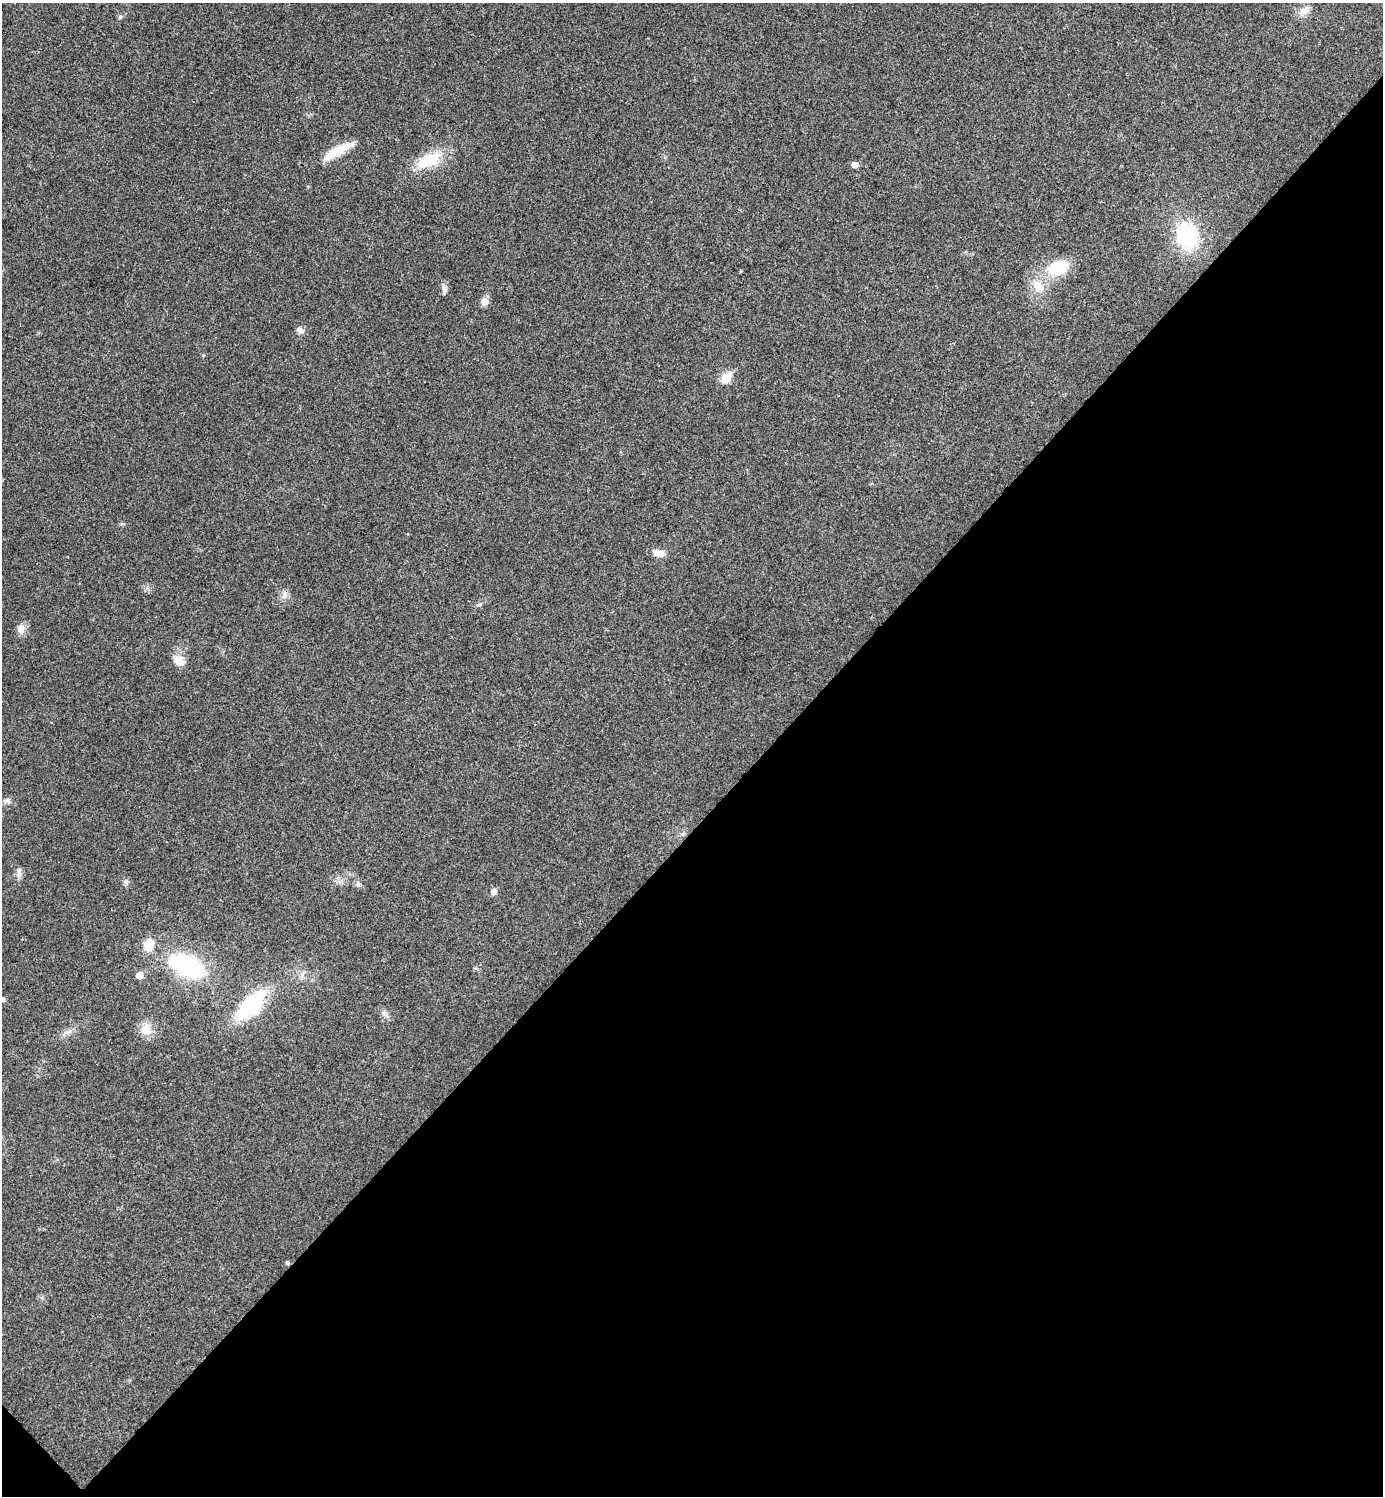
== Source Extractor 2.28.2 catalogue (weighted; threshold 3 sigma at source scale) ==
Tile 15 of 4 x 4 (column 3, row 4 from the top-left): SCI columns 2922-4302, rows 7-1500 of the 5984 x 5984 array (HDU 1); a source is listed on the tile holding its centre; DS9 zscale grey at full resolution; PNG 1385 x 1498 px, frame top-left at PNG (2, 3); no overlay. Shown black and unused: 45% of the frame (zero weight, under 3 of 4 exposures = <1% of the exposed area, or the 3 px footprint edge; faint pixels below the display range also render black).
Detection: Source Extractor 2.28.2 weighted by HDU 2 'WHT'; one run over the whole footprint, this tile lists its part. Background 0.0199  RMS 0.0054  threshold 0.0245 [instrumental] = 3 sigma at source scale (4.5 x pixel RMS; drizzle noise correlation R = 1.50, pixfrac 1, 0.05/0.05 arcsec/px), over >= 5 px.
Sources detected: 29; all 29 listed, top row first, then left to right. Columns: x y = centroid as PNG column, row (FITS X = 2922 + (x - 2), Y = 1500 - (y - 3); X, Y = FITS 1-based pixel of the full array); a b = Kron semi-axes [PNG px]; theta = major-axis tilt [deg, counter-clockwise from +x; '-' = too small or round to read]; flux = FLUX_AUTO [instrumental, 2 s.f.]
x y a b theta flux
1304 11 16 9 40 4.6
120 17 6 5 - 0.89
337 151 40 9 28 12
429 160 33 15 25 18
854 165 5 5 - 3.7
1187 236 25 19 -69 41
1058 267 31 19 17 18
1038 286 18 11 -40 6.9
444 290 7 4 -71 1.3
484 301 9 8 - 3.2
300 330 11 7 -36 2
726 377 6 5 - 23
659 553 14 8 -11 4.7
284 595 13 6 69 2.4
479 605 6 4 1 0.84
20 629 11 10 - 3.5
179 661 15 12 -43 5.3
7 801 9 6 -39 1.7
19 874 9 6 87 2
494 892 7 6 - 2.4
149 944 14 11 86 7.7
187 966 30 16 -26 59
139 975 5 5 - 5.6
3 1000 5 4 - 1.1
251 1005 41 18 43 38
385 1014 9 6 -27 1.8
146 1030 16 13 -66 6.1
68 1032 7 4 18 1.5
287 1263 5 4 - 0.91
Isophote crosses this tile's border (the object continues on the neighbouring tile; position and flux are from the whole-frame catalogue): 1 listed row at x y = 3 1000
Unlisted compact peaks at least as high as the median listed source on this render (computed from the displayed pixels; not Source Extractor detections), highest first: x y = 126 882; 358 884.